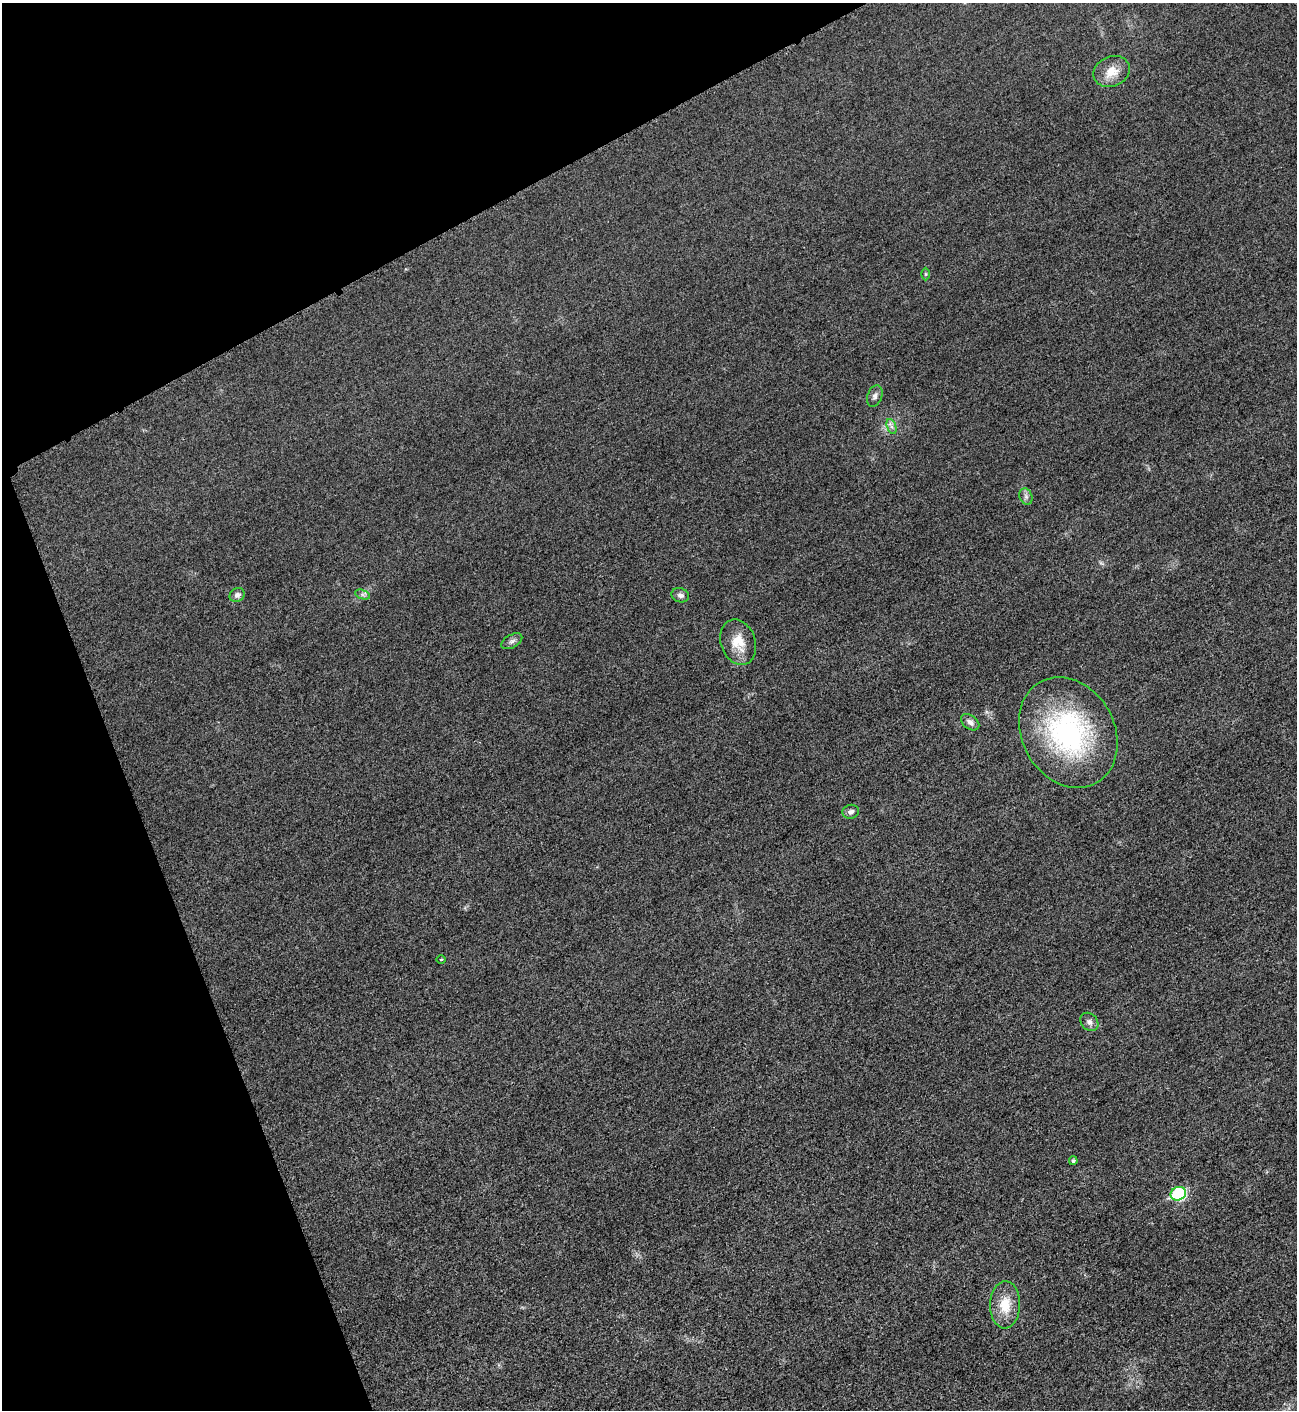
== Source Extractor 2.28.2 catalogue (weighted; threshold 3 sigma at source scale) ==
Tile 5 of 4 x 4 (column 1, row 2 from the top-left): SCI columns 298-1592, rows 2827-4234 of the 5642 x 5652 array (HDU 1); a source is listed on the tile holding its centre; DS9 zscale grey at full resolution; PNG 1299 x 1412 px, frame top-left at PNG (2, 3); each listed source drawn as its Kron ellipse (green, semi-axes under 4 px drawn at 4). Shown black and unused: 21% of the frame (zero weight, under 3 of 5 exposures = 1% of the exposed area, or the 3 px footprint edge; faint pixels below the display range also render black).
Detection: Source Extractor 2.28.2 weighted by HDU 2 'WHT'; one run over the whole footprint, this tile lists its part. Background 0.0193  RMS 0.0051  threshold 0.0227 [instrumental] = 3 sigma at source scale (4.5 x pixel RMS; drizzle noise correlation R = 1.50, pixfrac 1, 0.05/0.05 arcsec/px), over >= 5 px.
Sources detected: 18; all 18 listed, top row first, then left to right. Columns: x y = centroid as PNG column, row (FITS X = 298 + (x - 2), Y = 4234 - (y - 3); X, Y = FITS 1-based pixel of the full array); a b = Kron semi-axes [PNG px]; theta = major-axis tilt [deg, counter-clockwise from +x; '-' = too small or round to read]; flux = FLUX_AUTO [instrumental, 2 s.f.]
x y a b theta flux
1112 71 19 15 25 8.3
925 274 6 4 -90 0.71
875 396 11 7 68 2
892 427 8 4 -71 1.6
1026 496 8 6 -70 1.6
362 594 8 4 -19 1.3
237 595 8 6 35 1.9
680 595 9 7 -19 1.9
512 641 11 6 29 1.8
738 642 23 17 -70 10
970 722 10 6 -37 2.3
1068 732 58 46 -60 92
851 812 8 7 - 1.6
441 959 5 3 - 0.45
1089 1022 10 8 -49 2.1
1073 1161 4 4 - 1
1178 1194 8 6 23 51
1005 1305 23 15 88 12